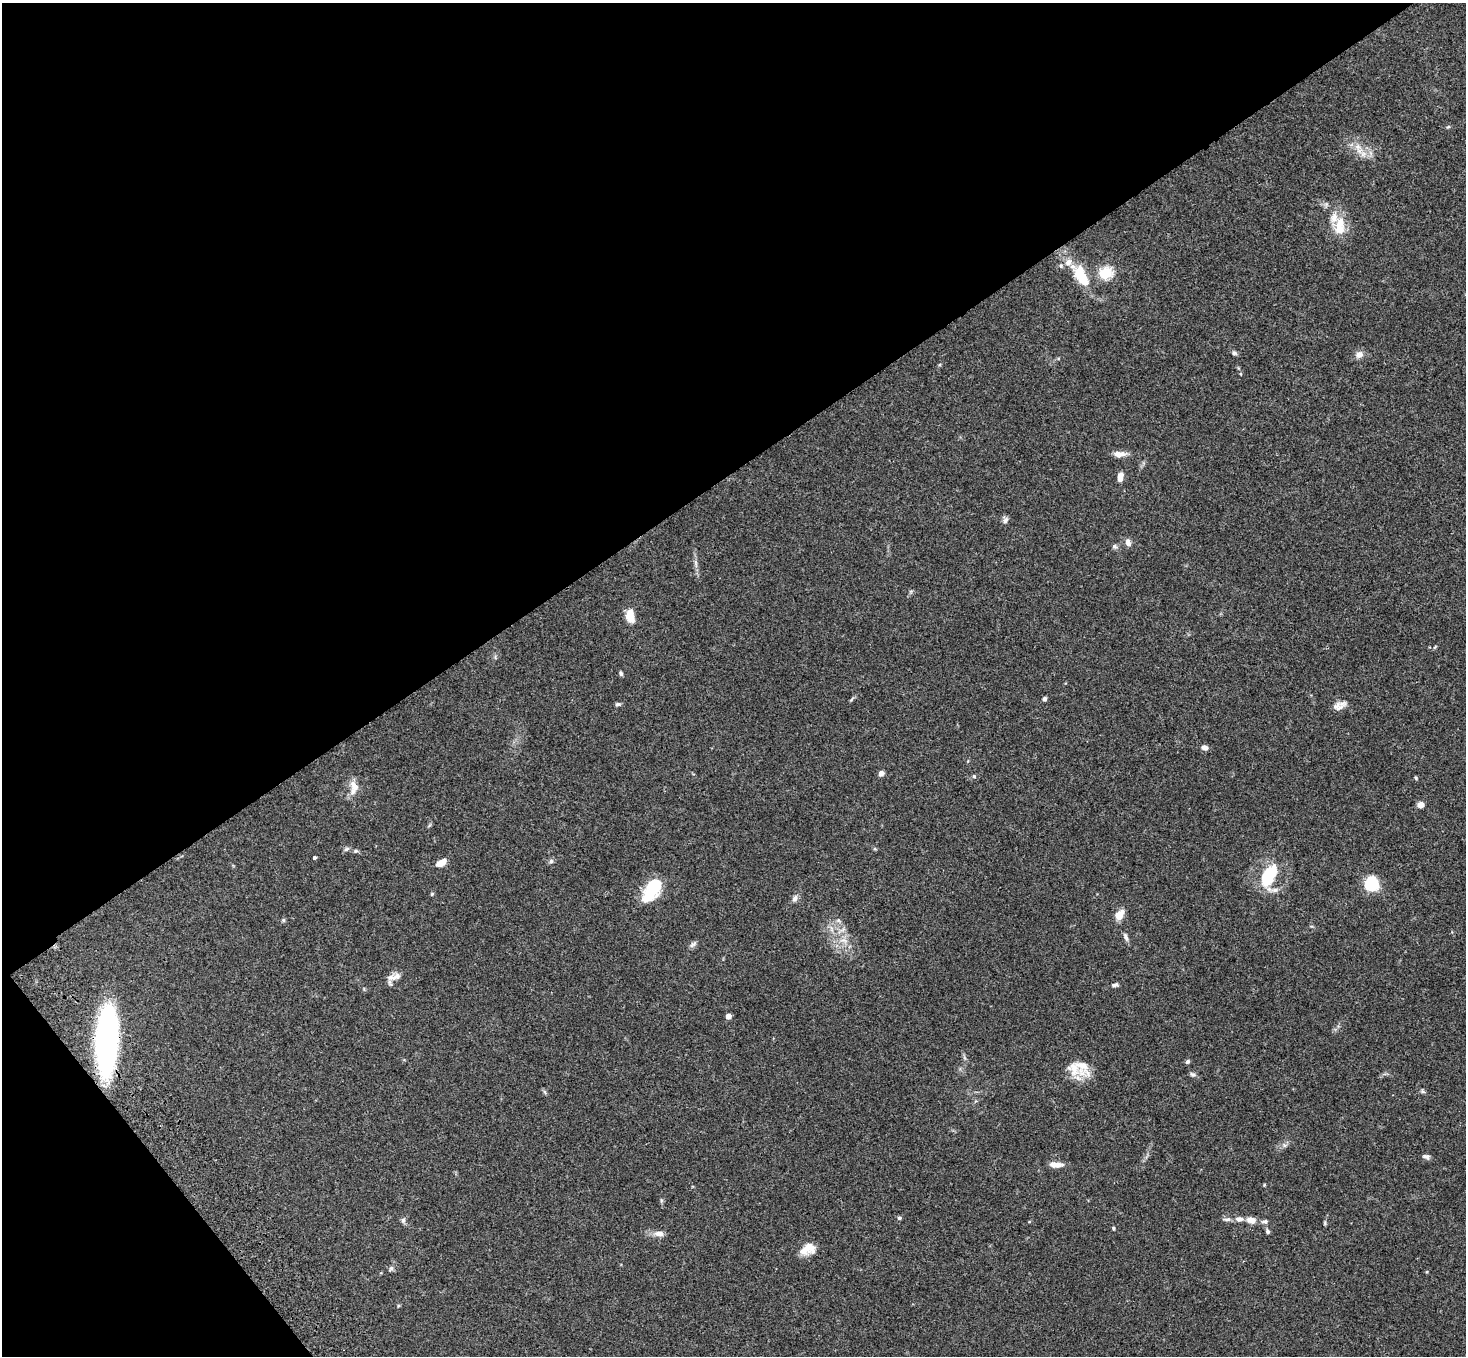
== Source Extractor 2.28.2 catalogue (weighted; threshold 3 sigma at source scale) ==
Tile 5 of 4 x 4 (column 1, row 2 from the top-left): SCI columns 108-1571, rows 3084-4437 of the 6069 x 6028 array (HDU 1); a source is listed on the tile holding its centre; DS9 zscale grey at full resolution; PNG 1468 x 1358 px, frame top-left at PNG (2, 3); no overlay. Shown black and unused: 38% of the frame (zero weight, under 3 of 4 exposures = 6% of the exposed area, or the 3 px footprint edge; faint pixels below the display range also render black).
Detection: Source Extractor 2.28.2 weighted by HDU 2 'WHT'; one run over the whole footprint, this tile lists its part. Background 0.0598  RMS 0.0053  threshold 0.0237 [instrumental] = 3 sigma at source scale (4.5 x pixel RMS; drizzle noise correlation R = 1.50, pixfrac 1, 0.05/0.05 arcsec/px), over >= 5 px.
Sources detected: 73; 1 inside a brighter object's white glare — not listed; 8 inside a brighter listed object's ellipse — not listed separately; the other 64 listed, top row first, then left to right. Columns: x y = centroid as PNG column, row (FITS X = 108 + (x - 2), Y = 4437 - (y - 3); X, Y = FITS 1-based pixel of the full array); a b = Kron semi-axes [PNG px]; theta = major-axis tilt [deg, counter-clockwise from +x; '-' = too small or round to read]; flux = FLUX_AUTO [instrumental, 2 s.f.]
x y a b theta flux
1358 147 10 8 -87 3.3
1340 223 14 12 -81 8.2
1061 266 6 4 -73 0.63
1105 273 14 12 15 11
1079 274 24 16 -68 13
1234 353 7 5 -15 1
1359 354 9 8 - 3.2
1119 454 15 7 0 4.1
1120 477 10 6 81 4
1005 520 9 6 44 1.6
1128 542 10 7 -71 2.3
1115 547 7 6 - 1.2
696 564 13 4 -81 1.8
630 616 14 8 -82 7.2
621 674 6 4 -73 0.85
1045 699 5 5 - 1.1
618 704 7 4 1 1.1
1339 708 16 7 33 3.2
1204 747 7 5 -13 2.5
881 773 4 4 - 3.8
974 776 5 4 - 0.63
1416 778 5 4 - 0.55
354 786 16 10 -60 4.5
1421 805 7 6 - 3
346 849 8 5 28 1.1
315 857 4 3 - 0.85
551 861 6 6 - 1.1
441 863 12 7 30 4.3
1269 875 31 15 59 21
1372 884 13 12 - 22
652 889 30 15 57 21
432 894 5 4 - 0.6
795 899 10 6 71 1.9
1119 915 10 7 58 6.2
283 920 5 5 - 0.7
838 920 6 4 -19 0.87
1126 937 13 5 -70 1.6
843 940 12 4 -9 1.9
693 944 10 6 44 1.4
394 977 21 8 16 3.8
1114 985 7 5 14 1.3
728 1016 4 4 - 5
106 1040 52 16 87 190
1187 1062 6 4 44 1
1082 1065 34 17 -57 9.3
1193 1074 9 5 -29 1.2
1423 1091 7 4 -45 0.81
545 1092 6 4 -70 0.74
1284 1145 6 4 -71 0.85
1426 1156 9 6 -11 1.5
1056 1165 15 6 -3 4.4
661 1200 6 4 -72 0.68
899 1218 5 5 - 0.8
1227 1219 11 5 6 1.6
1239 1219 11 7 3 2.6
403 1220 7 6 - 1.3
1251 1220 11 7 -9 3.8
1265 1221 8 5 1 1.2
1325 1223 6 4 -90 0.65
1113 1228 4 4 - 0.6
1267 1231 6 5 - 1
659 1234 12 7 -2 3.1
809 1246 19 11 -55 5
391 1268 8 5 58 1.2
Overlapping masked pixels (flux is a lower limit): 1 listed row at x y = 106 1040